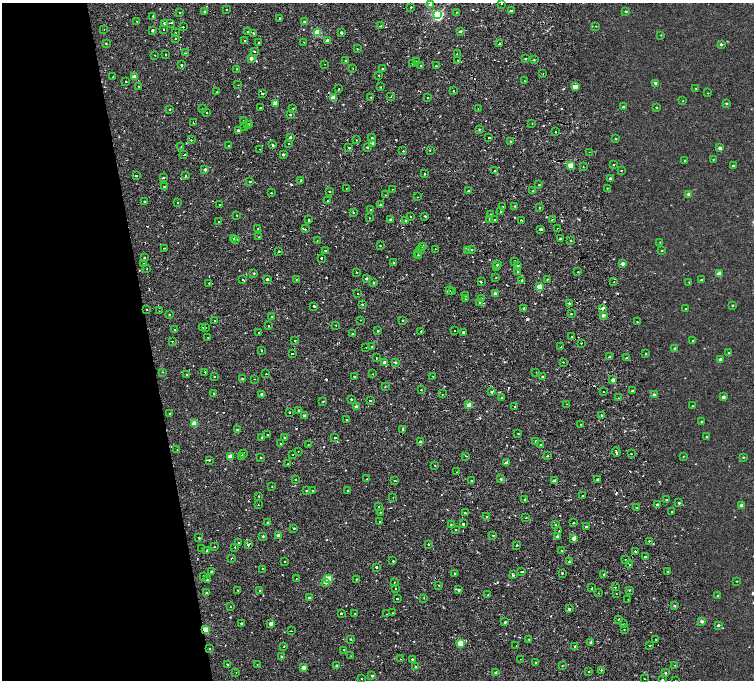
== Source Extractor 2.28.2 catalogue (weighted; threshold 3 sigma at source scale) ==
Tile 5 of 4 x 4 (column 1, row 2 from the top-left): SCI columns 74-1576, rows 2906-4260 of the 6160 x 5854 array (HDU 1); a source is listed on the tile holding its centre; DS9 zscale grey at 2 x 2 block average (1 PNG px = mean of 2 x 2 image px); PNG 756 x 682 px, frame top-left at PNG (2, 3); each listed source drawn as its Kron ellipse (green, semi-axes under 4 px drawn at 4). Shown black and unused: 21% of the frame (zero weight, under 2 of 4 exposures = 6% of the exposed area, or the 3 px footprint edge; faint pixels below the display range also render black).
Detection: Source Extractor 2.28.2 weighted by HDU 2 'WHT'; one run over the whole footprint, this tile lists its part. Background 0.00157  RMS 0.0035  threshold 0.0158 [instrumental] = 3 sigma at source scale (4.5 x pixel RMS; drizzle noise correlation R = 1.50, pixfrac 1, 0.0396/0.0396 arcsec/px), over >= 5 px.
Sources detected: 562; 56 cosmic-ray / hot-pixel residue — neither listed nor drawn; of the other 506, all 500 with FLUX_AUTO >= 0.265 (the completeness limit of this list) listed and drawn (6 fainter detections not listed), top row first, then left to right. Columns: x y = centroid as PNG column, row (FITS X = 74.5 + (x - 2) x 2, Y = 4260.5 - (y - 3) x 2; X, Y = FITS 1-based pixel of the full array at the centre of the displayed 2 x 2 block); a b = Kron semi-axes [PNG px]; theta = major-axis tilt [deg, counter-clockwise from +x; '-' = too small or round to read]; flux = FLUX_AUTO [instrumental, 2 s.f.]
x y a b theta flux
501 4 2 2 - 0.3
431 5 2 2 - 5.1
411 7 2 2 - 1.2
226 9 2 2 - 1
205 11 2 2 - 2.4
511 11 3 2 - 1.5
626 11 2 2 - 0.99
456 12 2 2 - 0.3
180 13 2 2 - 0.4
438 15 3 3 - 86
153 16 2 2 - 2.1
280 18 2 2 - 1.3
137 21 2 2 - 1.4
305 22 3 2 - 1.5
164 23 2 2 - 2.7
170 23 3 2 - 1.5
381 26 2 2 - 0.61
596 26 2 2 - 0.49
183 27 2 2 - 0.48
104 29 2 2 - 0.45
163 29 2 2 - 1.6
152 30 2 2 - 1.9
460 31 2 2 - 1.3
248 32 2 2 - 0.65
318 32 3 3 - 24
176 33 2 2 - 0.41
254 33 2 2 - 2.4
341 33 2 2 - 12
661 35 3 2 - 0.37
176 38 2 2 - 1.2
327 40 2 2 - 1.5
245 41 2 2 - 2.5
259 42 2 2 - 0.38
304 42 2 2 - 0.39
106 44 3 2 - 0.46
499 44 2 2 - 13
721 44 3 2 - 1.3
357 49 2 2 - 0.38
254 51 2 2 - 3.8
186 53 2 2 - 3
166 54 2 2 - 1.5
457 54 2 2 - 0.88
155 55 2 2 - 0.34
251 58 2 2 - 4.6
526 59 2 2 - 0.82
458 60 2 2 - 1.4
534 60 3 2 - 0.66
345 61 2 2 - 0.55
416 61 3 2 - 1.9
325 64 2 2 - 0.36
413 64 2 2 - 0.88
181 65 2 2 - 10
421 65 2 2 - 0.47
436 66 2 2 - 1.2
237 69 2 2 - 0.46
353 69 2 2 - 0.3
383 69 2 2 - 0.76
543 74 2 2 - 0.34
379 75 2 2 - 0.5
113 77 2 2 - 1.1
134 77 2 2 - 9.1
126 81 2 2 - 0.61
524 81 2 2 - 0.39
656 83 2 2 - 2.6
238 85 2 2 - 0.68
139 86 2 2 - 0.82
575 86 3 2 - 5.7
381 87 2 2 - 0.32
696 88 2 2 - 0.39
339 89 2 2 - 1.4
453 91 2 2 - 0.63
217 92 2 2 - 0.36
708 93 2 2 - 0.27
262 94 3 2 - 1.2
371 97 2 2 - 0.62
391 97 2 2 - 0.31
333 98 2 2 - 9.9
427 98 2 2 - 1.5
683 101 2 2 - 0.31
275 103 2 2 - 9.8
726 103 3 2 - 0.81
623 107 2 2 - 0.85
656 107 3 2 - 0.44
260 108 2 2 - 4.4
293 108 2 2 - 0.41
478 108 2 2 - 0.51
170 109 2 2 - 0.63
203 109 2 2 - 0.47
206 113 2 2 - 1
290 114 2 2 - 0.91
243 121 2 2 - 0.73
193 123 2 2 - 4.7
532 123 2 2 - 0.38
248 124 2 2 - 0.88
250 124 2 2 - 1.7
245 127 2 2 - 0.79
479 129 3 2 - 0.61
238 130 2 2 - 1.2
555 132 2 2 - 0.45
290 137 3 2 - 1
372 138 2 2 - 2.7
489 138 2 2 - 4
616 139 2 2 - 0.52
191 140 2 2 - 0.51
356 140 2 2 - 0.65
510 141 2 2 - 0.48
373 143 2 2 - 4.9
289 144 2 2 - 1.2
273 145 2 2 - 18
228 146 2 2 - 0.45
181 147 2 2 - 0.3
367 147 3 2 - 0.68
349 148 2 2 - 2.7
720 148 2 2 - 4.7
259 149 2 2 - 0.27
430 150 2 2 - 0.39
403 151 2 2 - 2.5
589 152 2 2 - 0.33
184 154 2 2 - 1.6
283 154 2 2 - 1.5
713 159 2 2 - 0.33
685 160 2 2 - 0.85
571 165 3 2 - 13
614 165 2 2 - 0.39
733 166 2 2 - 1.1
583 167 2 2 - 0.57
205 169 2 2 - 2.3
621 170 2 2 - 0.44
494 171 2 2 - 1
424 174 2 2 - 2.1
136 175 2 2 - 1.5
185 176 2 2 - 0.77
163 178 3 2 - 0.85
610 179 2 2 - 2.5
300 180 2 2 - 0.71
250 182 2 2 - 0.59
539 185 2 2 - 0.52
164 187 2 2 - 1.8
346 188 2 2 - 0.66
607 188 2 2 - 0.37
392 189 2 2 - 0.84
329 191 2 2 - 0.39
469 191 2 2 - 7.1
533 191 2 2 - 0.39
271 193 2 2 - 1.9
689 194 2 2 - 4.1
385 195 2 2 - 0.51
418 197 2 2 - 0.97
144 201 2 2 - 3.1
327 201 3 2 - 0.45
177 203 2 2 - 1
220 205 2 2 - 1.4
380 205 2 2 - 0.75
515 206 2 2 - 0.5
503 207 2 2 - 0.36
540 208 2 2 - 0.47
370 210 2 2 - 1.3
501 211 2 2 - 0.96
353 212 3 2 - 0.63
491 214 2 2 - 0.77
237 215 2 2 - 0.48
410 216 2 2 - 0.53
425 216 2 2 - 3.8
369 218 2 2 - 0.75
390 219 3 2 - 1.4
489 219 2 2 - 4.9
309 220 2 2 - 12
494 220 2 2 - 1.6
521 220 2 2 - 0.87
552 220 2 2 - 6.5
406 221 2 2 - 11
219 222 2 2 - 1.4
558 228 2 2 - 0.83
257 229 2 2 - 1.7
305 229 2 2 - 3.6
541 229 3 2 - 1.5
259 237 2 2 - 0.77
234 239 2 2 - 3.8
236 239 2 2 - 5.7
560 239 3 2 - 1.2
317 241 2 2 - 0.49
571 241 2 2 - 0.8
660 242 2 2 - 0.3
380 245 2 2 - 2
422 246 2 2 - 1.5
164 248 2 2 - 2.2
421 249 2 2 - 0.45
435 249 2 2 - 1.4
472 249 3 2 - 0.55
325 250 2 2 - 0.51
468 250 3 3 - 1.8
662 250 2 2 - 0.47
279 252 2 2 - 1.6
418 253 2 2 - 3.7
418 255 2 2 - 1.8
144 258 2 2 - 0.81
322 258 2 2 - 3.1
515 261 2 2 - 0.45
394 263 2 2 - 9
144 264 2 2 - 0.87
497 264 2 2 - 1
622 264 2 2 - 4.2
518 266 3 2 - 0.86
496 267 2 2 - 0.56
147 269 2 2 - 1.6
518 271 2 2 - 1.6
356 272 2 2 - 0.76
578 272 2 2 - 0.53
254 273 3 2 - 0.69
719 274 3 2 - 9.6
366 278 2 2 - 1.2
496 278 2 2 - 0.34
242 279 2 2 - 0.36
267 279 2 2 - 1.6
296 279 2 2 - 0.62
547 279 2 2 - 0.42
522 280 3 3 - 1.4
701 280 3 2 - 0.7
374 282 2 2 - 0.93
481 282 2 2 - 6.7
614 282 2 2 - 0.33
689 282 3 2 - 0.45
209 283 2 2 - 0.66
539 287 3 2 - 13
450 291 2 2 - 0.71
452 292 2 2 - 1.2
358 294 2 2 - 1.5
495 294 3 2 - 2.6
465 295 2 2 - 2
466 299 2 2 - 2
481 299 2 2 - 0.91
480 302 2 2 - 1.9
569 303 2 2 - 1.2
362 304 2 2 - 1.5
732 305 2 2 - 0.62
314 306 2 2 - 3.7
524 308 2 2 - 3.8
602 308 3 3 - 1.2
686 309 2 2 - 0.65
147 310 2 2 - 1
159 311 2 2 - 0.47
169 314 2 2 - 0.51
571 314 2 2 - 0.47
603 315 2 2 - 2.6
272 316 2 2 - 0.45
360 320 2 2 - 0.68
402 320 2 2 - 2.5
215 321 2 2 - 1.2
637 322 2 2 - 0.39
268 325 2 2 - 2.1
336 326 2 2 - 0.33
202 328 2 2 - 8.9
206 328 2 2 - 1.7
175 329 2 2 - 1.5
454 330 2 2 - 0.92
377 331 2 2 - 0.91
421 331 2 2 - 1.3
463 332 2 2 - 1.5
258 333 2 2 - 0.41
352 334 2 2 - 0.45
572 336 2 2 - 1.9
208 337 2 2 - 2.4
295 340 2 2 - 0.77
172 341 2 2 - 1
693 341 2 2 - 0.92
581 343 2 2 - 1.3
366 347 2 2 - 0.99
372 347 2 2 - 2.3
561 347 2 2 - 0.31
675 349 2 2 - 2.2
262 350 2 2 - 1.9
729 352 2 2 - 0.64
292 354 2 2 - 8.1
646 354 2 2 - 0.63
609 356 2 2 - 20
377 358 2 2 - 2
626 358 2 2 - 0.49
721 359 2 2 - 4.1
395 362 2 2 - 1.2
563 362 2 2 - 0.82
384 363 2 2 - 3.6
163 372 2 2 - 0.62
205 372 2 2 - 2.5
536 372 2 2 - 0.43
266 374 2 2 - 0.44
372 374 2 2 - 0.37
187 375 2 2 - 0.48
214 376 2 2 - 0.47
433 376 2 2 - 0.47
354 377 2 2 - 2.4
543 377 2 2 - 0.87
242 379 2 2 - 0.57
254 379 2 2 - 0.41
613 380 2 2 - 4
385 387 3 2 - 0.39
421 389 2 2 - 1.7
632 391 3 2 - 0.78
491 392 3 3 - 1.1
603 392 2 2 - 0.49
213 393 2 2 - 0.41
262 394 3 2 - 1.6
442 394 2 2 - 1.3
654 395 2 2 - 3.9
502 397 2 2 - 0.56
723 397 2 2 - 3.5
618 398 2 2 - 1.3
351 399 2 2 - 3
323 401 2 2 - 0.54
370 401 2 2 - 5.1
566 404 2 2 - 1.2
469 405 2 2 - 9.4
693 406 2 2 - 0.47
356 407 2 2 - 5.9
514 407 2 2 - 3.9
299 411 2 2 - 1.3
289 413 2 2 - 1.3
169 414 2 2 - 0.64
602 415 2 2 - 2.5
304 416 3 3 - 1.4
346 420 2 2 - 1.3
702 422 2 2 - 0.74
194 424 3 2 - 15
580 424 2 2 - 0.41
403 429 2 2 - 6.3
237 430 2 2 - 1.3
267 434 2 2 - 1.8
518 434 2 2 - 0.35
707 436 2 2 - 0.41
284 437 2 2 - 0.61
262 438 2 2 - 0.54
335 438 2 2 - 1.6
536 441 2 2 - 2.2
420 442 2 2 - 1.5
280 444 2 2 - 0.37
308 445 2 2 - 0.42
541 445 3 2 - 0.86
177 449 2 2 - 0.37
298 451 2 2 - 0.68
616 452 5 2 - 6.3
243 453 3 2 - 3.9
631 453 2 2 - 0.54
293 454 2 2 - 1.2
242 456 2 2 - 3.6
466 456 2 2 - 0.31
548 456 2 2 - 0.39
683 456 2 2 - 0.34
230 457 3 2 - 12
743 457 3 2 - 0.65
261 458 2 2 - 0.54
209 460 2 2 - 0.86
506 463 2 2 - 3.2
288 464 2 2 - 0.46
435 465 2 2 - 0.34
457 472 2 2 - 1.3
367 479 2 2 - 0.37
501 479 2 2 - 1
295 480 2 2 - 0.41
395 480 2 2 - 0.5
471 480 2 2 - 0.75
598 480 2 2 - 1.2
554 481 2 2 - 2.9
272 486 2 2 - 0.27
313 490 2 2 - 1.5
348 490 2 2 - 0.61
306 491 2 2 - 0.49
258 496 2 2 - 0.71
583 496 2 2 - 1.3
393 497 2 2 - 2.9
525 500 2 2 - 1.5
667 500 2 2 - 0.51
679 503 2 2 - 0.88
258 505 2 2 - 0.78
657 505 2 2 - 2
741 505 2 2 - 3.9
378 506 2 2 - 0.6
636 507 2 2 - 0.38
380 512 2 2 - 0.44
672 512 2 2 - 0.29
465 513 2 2 - 2.4
486 516 2 2 - 1
526 518 2 2 - 0.4
379 521 2 2 - 0.41
267 523 2 2 - 1.6
573 523 2 2 - 3.5
463 524 2 2 - 4
451 525 2 2 - 0.9
555 525 2 2 - 2.7
586 527 2 2 - 1.1
294 528 2 2 - 0.68
456 530 2 2 - 1.3
559 531 2 2 - 0.92
278 535 2 2 - 7.1
493 535 2 2 - 2.4
263 536 2 2 - 1.1
558 536 2 2 - 3.4
199 538 2 2 - 0.67
574 538 2 2 - 7.9
649 541 2 2 - 3.5
238 543 2 2 - 1.4
248 545 2 2 - 2.6
428 545 2 2 - 1.5
516 545 2 2 - 2.1
214 547 2 2 - 0.42
235 547 2 2 - 1.9
202 549 2 2 - 0.61
207 550 2 2 - 1.3
562 551 2 2 - 2.5
635 551 2 2 - 2.8
645 557 2 2 - 12
232 558 3 2 - 0.5
625 559 2 2 - 0.32
393 561 2 2 - 7.8
569 561 2 2 - 1.8
284 562 2 2 - 1.4
629 564 2 2 - 0.34
376 567 2 2 - 3.9
262 569 2 2 - 1.4
212 571 2 2 - 0.69
522 572 2 2 - 2.6
668 572 2 2 - 1
455 573 2 2 - 0.61
562 573 2 2 - 0.64
604 574 2 2 - 1.2
513 575 3 2 - 2.3
203 576 2 2 - 1.5
296 578 2 2 - 0.35
328 579 3 3 - 32
356 579 2 2 - 0.49
207 580 2 2 - 0.82
737 581 2 2 - 0.33
325 582 3 3 - 2.3
395 582 2 2 - 1.3
439 585 2 2 - 0.32
615 587 2 2 - 3.8
395 588 2 2 - 0.39
591 588 2 2 - 2.8
238 590 2 2 - 1.1
259 590 2 2 - 3.4
459 590 2 2 - 1.6
630 590 3 2 - 0.54
207 593 2 2 - 2.1
598 593 2 2 - 0.29
616 594 2 2 - 2
488 595 2 2 - 0.75
718 595 2 2 - 0.53
309 598 2 2 - 3
397 598 2 2 - 3.5
424 598 2 2 - 0.43
628 599 2 2 - 0.28
230 606 2 2 - 0.51
675 606 2 2 - 0.89
569 609 2 2 - 1.7
341 613 2 2 - 1.7
392 613 2 2 - 0.46
355 614 2 2 - 9.3
387 614 2 2 - 0.35
619 619 2 2 - 6.5
702 621 2 2 - 3
505 622 3 2 - 0.84
271 623 2 2 - 6.1
241 624 2 2 - 6.9
624 624 2 2 - 0.33
718 625 2 2 - 1.4
624 629 2 2 - 0.31
206 630 3 2 - 20
291 631 2 2 - 1.2
350 639 2 2 - 0.9
529 639 2 2 - 0.46
656 639 2 2 - 1.5
591 642 2 2 - 1.6
461 643 3 3 - 25
649 645 2 2 - 5.2
284 646 2 2 - 0.37
516 646 2 2 - 0.37
574 647 2 2 - 3.5
209 648 2 2 - 0.97
344 650 2 2 - 1.7
281 656 2 2 - 0.66
351 656 2 2 - 0.34
400 659 2 2 - 0.84
412 659 2 2 - 0.91
520 659 2 2 - 0.65
535 663 2 2 - 2.9
227 664 2 2 - 1.5
257 665 2 2 - 0.69
337 665 2 2 - 0.96
675 665 2 2 - 1.4
562 666 2 2 - 0.45
303 667 2 2 - 7.4
415 667 2 2 - 0.88
601 670 2 2 - 2.2
588 671 2 2 - 1.5
236 672 2 2 - 0.68
496 673 2 2 - 3.8
665 673 3 2 - 0.72
372 676 2 2 - 1.1
361 679 2 2 - 0.78
644 679 2 2 - 0.71
662 680 2 2 - 0.88
675 680 2 2 - 0.33
Overlapping masked pixels (flux is a lower limit): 14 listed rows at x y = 170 23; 262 94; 193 123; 184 154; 370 210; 353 212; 558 228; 560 239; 314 306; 292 354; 609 356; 403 429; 635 551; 206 630
Isophote crosses this tile's border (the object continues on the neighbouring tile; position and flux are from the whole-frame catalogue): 3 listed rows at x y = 431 5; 662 680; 675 680
Diffuse or blended objects may show on this block-average render without a row.